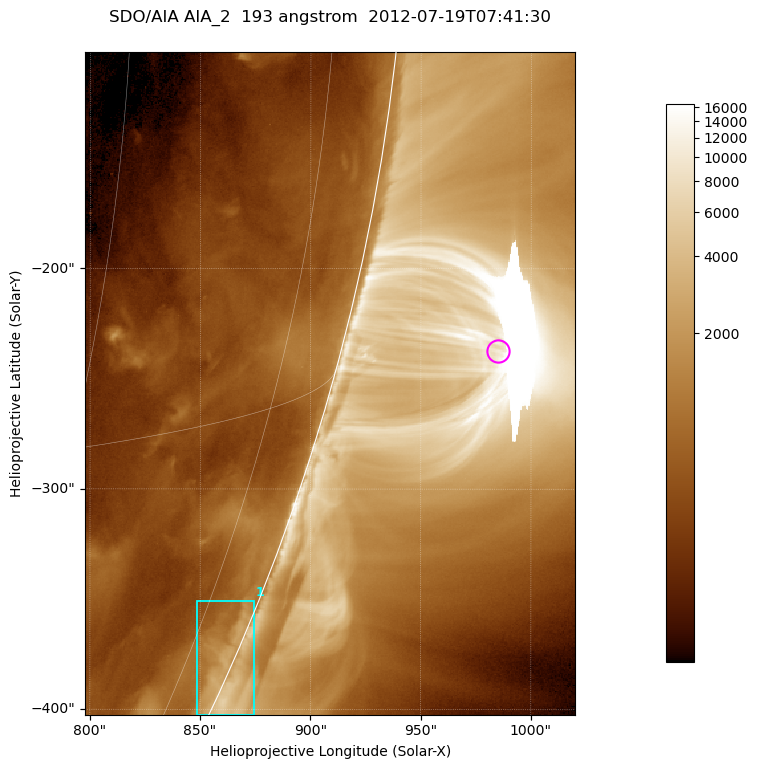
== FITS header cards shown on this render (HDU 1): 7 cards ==
TELESCOP= 'SDO/AIA '           / For AIA: SDO/AIA
INSTRUME= 'AIA_2   '           / For AIA: AIA_ATA1, AIA_ATA2, AIA_ATA3 or AIA_AT
WAVELNTH=                  193 / [angstrom] Wavelength
WAVEUNIT= 'angstrom'           / Wavelength unit: angstrom
DATE-OBS= '2012-07-19T07:41:30.837' / [ISO] Date when observation started; ISO 8
CTYPE1  = 'HPLN-TAN'           / CTYPE1; Typically HPLN
CTYPE2  = 'HPLT-TAN'           / CTYPE2; Typically HPLT

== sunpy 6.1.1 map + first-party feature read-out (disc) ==
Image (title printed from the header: SDO/AIA AIA_2  193 angstrom  2012-07-19T07:41:30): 370 x 500 px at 0.601 arcsec/px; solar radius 944 arcsec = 1572 px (partial field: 1.2% of the solar disc is inside the frame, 48% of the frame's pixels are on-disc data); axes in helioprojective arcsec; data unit not stated in the header (colour bar unlabelled)
Orientation: roll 0.0564 deg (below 1 deg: not rotated)
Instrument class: DISC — disc imager (sunpy class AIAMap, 193 A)
Bright regions (active regions / flare kernels): reference = the on-disc median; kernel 3 px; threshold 5 sigma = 957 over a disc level ~482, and >= 1.15x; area >= 185 px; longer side >= 4 px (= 2.4 arcsec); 1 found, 1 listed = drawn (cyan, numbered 1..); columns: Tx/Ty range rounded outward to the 2 arcsec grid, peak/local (2 s.f.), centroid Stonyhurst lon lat
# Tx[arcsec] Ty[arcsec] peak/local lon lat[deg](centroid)
1 848..874 -404..-350 7.2 +82 -23
Off-limb structures (1.02-1.3 R_sun): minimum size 92 px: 2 found; the strongest spans PA ~250..260 deg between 1.02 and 1.14 R_sun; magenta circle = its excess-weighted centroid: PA ~255 deg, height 1.07 R_sun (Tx ~984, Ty ~-238 arcsec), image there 6.9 x the reference